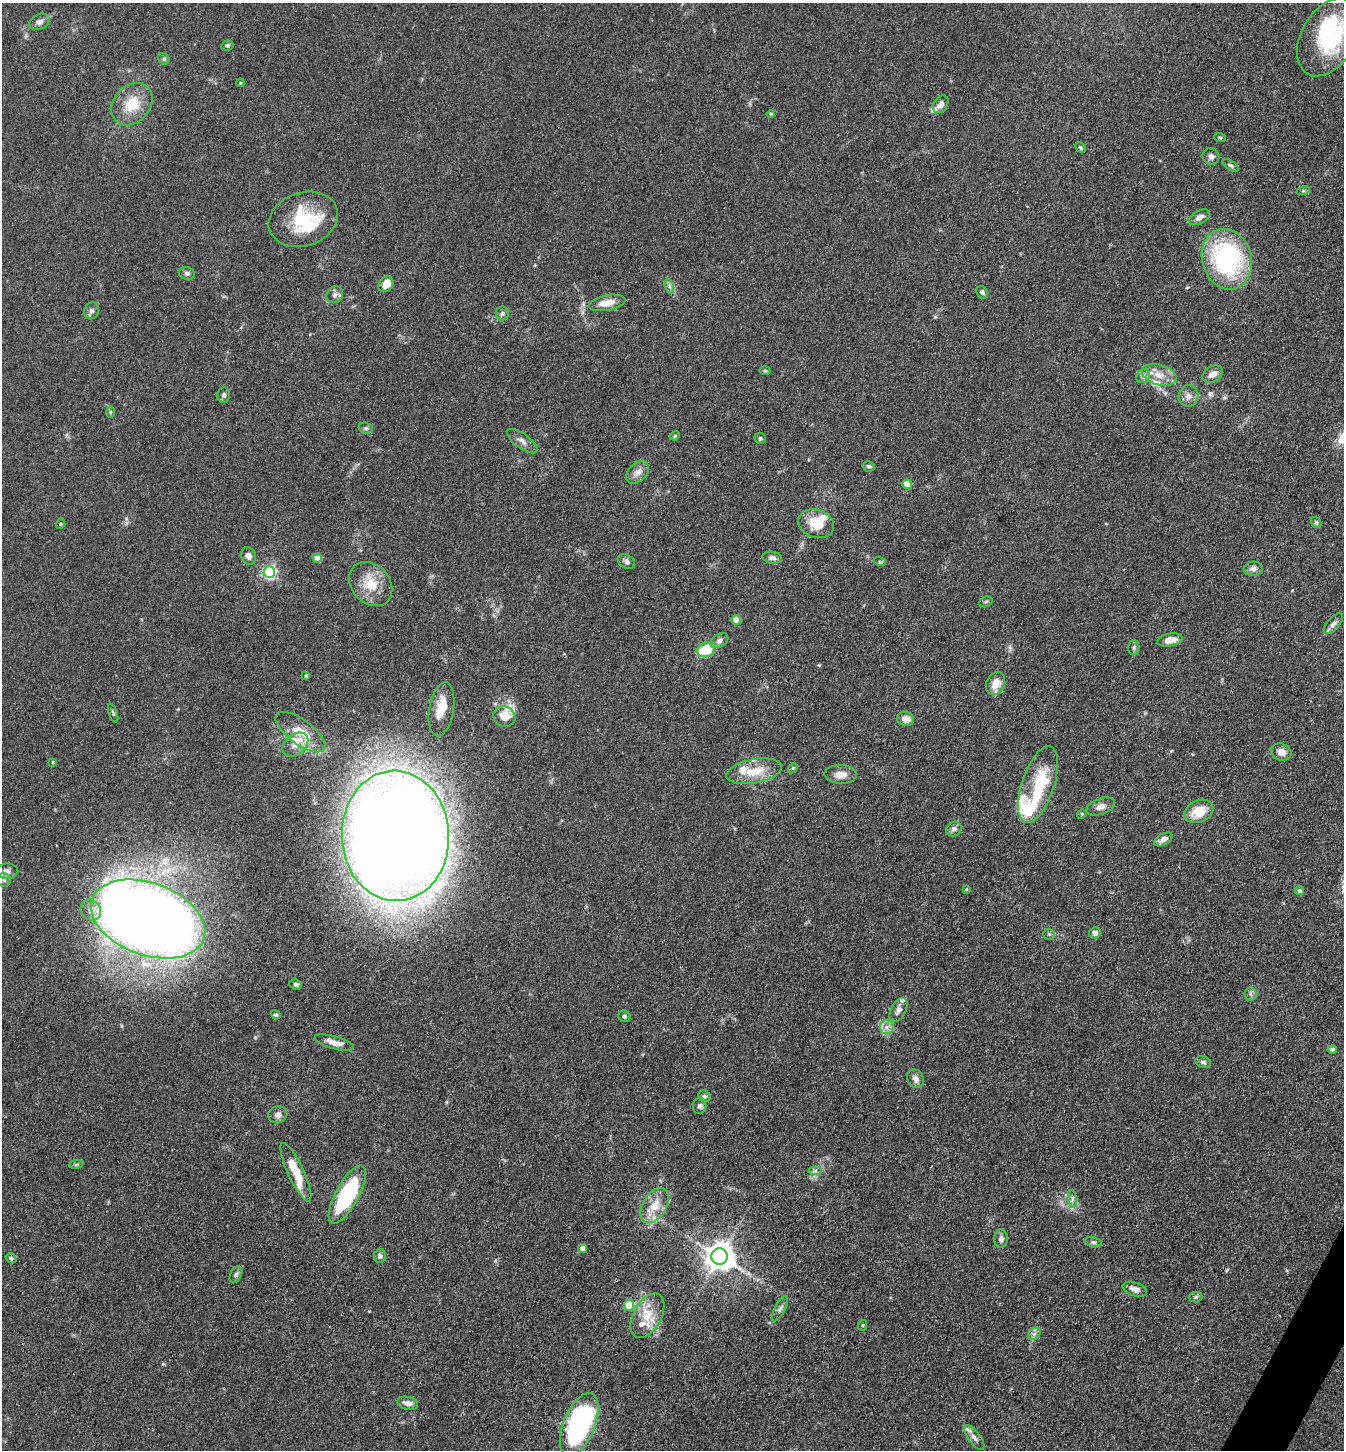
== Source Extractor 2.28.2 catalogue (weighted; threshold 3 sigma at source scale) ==
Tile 6 of 4 x 4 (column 2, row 2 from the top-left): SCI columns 1629-2970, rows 2897-4344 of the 5802 x 5793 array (HDU 1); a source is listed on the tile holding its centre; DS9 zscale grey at full resolution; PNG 1346 x 1452 px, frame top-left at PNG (2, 3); each listed source drawn as its Kron ellipse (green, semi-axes under 4 px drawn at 4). Shown black and unused: <1% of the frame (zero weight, under 3 of 4 exposures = <1% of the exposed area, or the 3 px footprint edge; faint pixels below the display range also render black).
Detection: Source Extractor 2.28.2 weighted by HDU 2 'WHT'; one run over the whole footprint, this tile lists its part. Background 0.103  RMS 0.0062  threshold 0.0277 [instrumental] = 3 sigma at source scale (4.5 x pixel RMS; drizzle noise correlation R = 1.50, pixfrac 1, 0.05/0.05 arcsec/px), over >= 5 px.
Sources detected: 138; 2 inside a brighter object's white glare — neither listed nor drawn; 16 inside a brighter listed object's ellipse — not listed separately; the other 120 listed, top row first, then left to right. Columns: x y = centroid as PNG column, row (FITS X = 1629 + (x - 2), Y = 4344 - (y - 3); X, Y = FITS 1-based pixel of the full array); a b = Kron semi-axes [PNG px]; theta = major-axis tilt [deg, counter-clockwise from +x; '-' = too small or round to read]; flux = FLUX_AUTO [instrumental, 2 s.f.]
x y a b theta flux
40 22 10 7 27 2.8
1329 37 42 27 60 63
227 46 6 5 - 1.1
164 59 6 5 - 0.97
240 83 4 3 - 0.5
132 104 23 18 49 17
941 104 9 7 57 3.2
771 114 4 4 - 0.73
1220 138 6 3 -19 0.65
1081 148 6 4 -44 1.2
1211 156 8 8 - 2.8
1231 165 9 4 -35 1.2
1303 191 7 4 18 1.1
1200 217 11 6 30 3.3
303 219 35 27 18 34
1227 259 31 24 -74 96
187 273 8 6 -15 1.7
386 284 8 6 52 7.4
669 286 7 4 -72 1.5
982 292 6 5 - 1.9
335 295 9 7 47 2.5
607 303 19 7 11 7.4
92 311 8 7 - 2
502 313 7 6 - 1.6
765 371 6 4 0 0.76
1213 374 11 7 32 4.2
1159 375 18 10 -17 8.4
1143 376 7 6 - 2
224 395 8 6 82 1.5
1189 396 10 10 - 3.7
110 412 6 4 90 0.8
366 428 7 5 -20 1.2
675 436 5 4 - 0.78
760 438 6 5 - 1.4
522 441 18 7 -36 3.7
869 466 6 5 - 1.3
638 472 13 9 45 4.4
907 484 4 4 - 13
1316 522 6 5 - 0.95
60 524 5 3 - 0.53
816 524 18 14 -19 14
248 556 9 7 -67 3.1
317 558 4 4 - 8.1
772 558 9 6 -6 2.6
626 561 9 6 -32 1.8
880 562 6 4 -17 0.76
1253 569 9 7 4 2.7
269 572 6 5 - 120
371 584 24 19 -49 16
986 602 7 5 21 1.1
736 620 5 4 - 12
1333 624 13 6 48 2.5
1170 640 13 6 11 6.9
719 641 10 6 33 2.3
1134 648 7 5 88 1.4
706 650 9 7 21 22
306 676 4 3 - 1.2
996 684 12 9 66 8.1
441 709 27 12 80 14
113 713 10 3 -71 1
504 716 11 10 - 8.4
905 719 8 7 - 5.7
300 732 29 12 -36 16
295 745 14 10 38 5.5
1281 752 10 8 -20 5.1
53 762 4 2 - 0.61
793 768 5 4 - 0.79
754 771 28 12 10 15
841 774 16 9 -1 5.5
1038 785 40 16 71 29
1101 806 15 8 20 3.9
1199 811 15 11 24 13
1082 814 5 4 - 0.69
954 829 8 7 - 2.5
395 836 65 53 -88 1800
1163 839 10 5 31 3.4
7 871 11 8 -1 3.2
4 880 6 6 - 1.8
966 889 3 3 - 0.53
1300 891 4 4 - 2.3
91 910 11 9 -47 4.7
148 919 59 36 -20 1200
1095 933 6 5 - 2.5
1049 934 6 5 - 1
296 984 6 5 - 1.1
1251 994 7 6 - 1.6
899 1010 13 7 62 3.2
276 1015 5 4 - 1
624 1016 6 5 - 1.2
887 1027 7 6 - 2.9
334 1043 20 6 -16 5.3
1332 1049 4 4 - 1.5
1203 1062 8 5 -15 1.7
916 1079 10 8 -62 3.3
704 1096 6 5 - 1.2
700 1106 8 7 - 1.9
278 1115 9 8 - 3.3
76 1164 7 3 8 0.89
815 1170 7 4 0 1.5
296 1172 32 8 -65 15
347 1195 32 11 61 61
1072 1199 9 4 -82 1.7
655 1205 19 11 58 11
1001 1239 9 6 -90 2.3
1093 1242 8 5 -13 1.3
583 1248 4 4 - 4.1
380 1256 7 6 - 2
720 1257 8 8 - 860
11 1258 6 4 -34 1.2
236 1275 9 5 63 1.7
1135 1289 13 6 -18 4.1
1196 1297 6 5 - 1.2
629 1305 5 5 - 22
780 1309 14 5 62 2.2
647 1316 24 14 61 13
863 1325 5 3 - 0.68
1034 1334 7 5 43 1.8
408 1403 11 6 -12 3.8
579 1424 33 16 67 130
974 1438 15 6 -53 2.8
Overlapping masked pixels (flux is a lower limit): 1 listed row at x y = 148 919